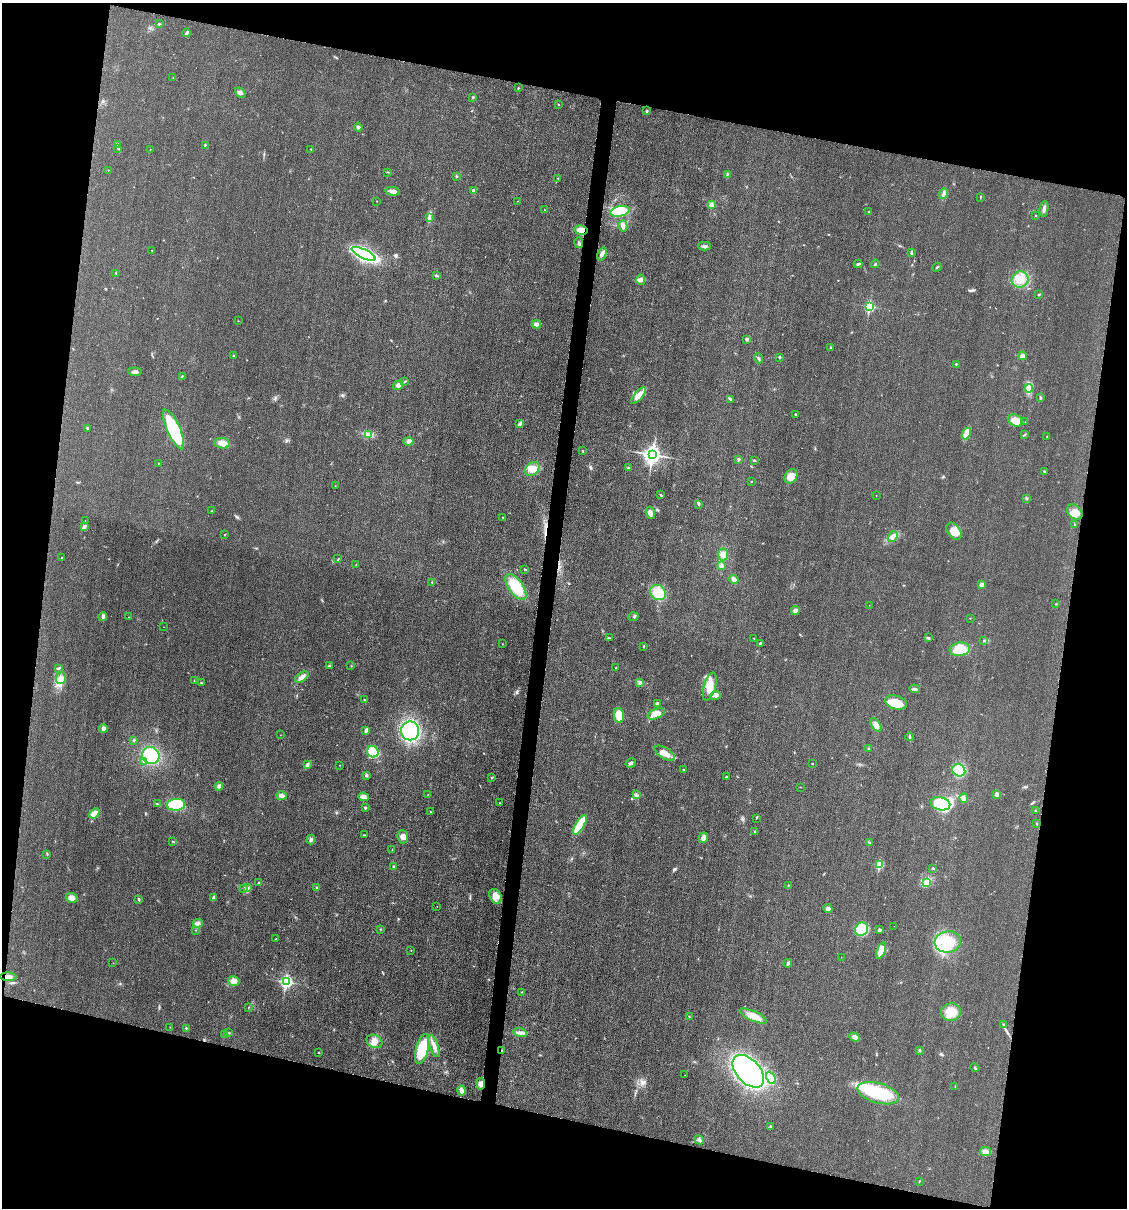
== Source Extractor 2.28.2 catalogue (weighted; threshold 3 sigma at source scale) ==
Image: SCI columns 247-4746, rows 10-4831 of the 4862 x 4841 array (HDU 1 of 3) = the unmasked area's bounding box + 8 px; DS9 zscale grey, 4 x 4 block average (1 PNG px = mean of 4 x 4 image px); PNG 1129 x 1210 px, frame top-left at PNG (2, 3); each listed source drawn as its Kron ellipse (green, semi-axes under 4 px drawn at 4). Shown black and unused: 25% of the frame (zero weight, under 3 of 4 exposures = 1% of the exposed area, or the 3 px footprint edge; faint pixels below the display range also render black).
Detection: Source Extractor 2.28.2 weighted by HDU 2 'WHT'. Background 0.029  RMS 0.0058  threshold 0.0262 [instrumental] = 3 sigma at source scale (4.5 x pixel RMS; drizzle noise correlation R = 1.50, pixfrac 1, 0.05/0.05 arcsec/px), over >= 5 px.
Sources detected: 268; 2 inside a brighter object's white glare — neither listed nor drawn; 9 inside a brighter listed object's ellipse — not listed separately; the other 257 listed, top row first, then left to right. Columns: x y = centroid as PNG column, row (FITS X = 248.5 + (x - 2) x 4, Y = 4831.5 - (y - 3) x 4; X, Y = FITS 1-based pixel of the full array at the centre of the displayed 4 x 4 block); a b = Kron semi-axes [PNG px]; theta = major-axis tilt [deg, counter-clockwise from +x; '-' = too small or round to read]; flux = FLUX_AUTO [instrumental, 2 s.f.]
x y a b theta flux
159 24 3 2 - 2.9
187 33 4 2 - 12
173 78 2 2 - 0.96
518 88 2 2 - 2.6
240 93 6 4 -42 11
473 97 2 2 - 8.9
558 104 2 2 - 1.6
647 111 2 2 - 12
358 127 4 3 - 6.1
117 144 4 2 - 2.6
205 145 4 2 - 2.1
118 148 2 2 - 1.4
311 149 2 2 - 1.3
150 150 2 2 - 1
108 170 2 2 - 1.6
388 172 3 2 - 2
728 174 3 2 - 2.3
456 176 2 2 - 2.1
558 178 2 2 - 1.2
393 191 7 3 -5 20
474 191 3 2 - 9.3
944 194 5 2 - 7.7
980 197 4 2 - 3
377 201 2 2 - 1.2
517 201 2 2 - 1.4
711 205 2 2 - 53
1044 209 8 3 81 14
544 210 2 2 - 2.5
620 211 10 5 14 110
869 212 2 2 - 2.8
1036 215 2 2 - 3.5
429 218 2 2 - 2.2
623 226 6 3 -75 16
581 230 6 4 -13 35
579 242 5 2 - 6
704 246 6 3 -1 7.8
152 250 2 2 - 1.9
911 253 3 2 - 5
364 254 13 4 -25 640
602 254 7 4 69 12
858 264 4 3 - 5.3
875 264 4 2 - 3.6
937 267 4 2 - 3.3
116 274 2 2 - 1.3
436 276 2 2 - 2
641 280 5 4 - 12
1020 280 8 8 - 38
1039 294 2 2 - 3.2
870 306 3 2 - 350
238 321 2 2 - 1.2
536 324 4 3 - 12
747 339 4 3 - 5.9
831 347 3 2 - 4
234 356 2 2 - 11
1023 356 4 3 - 13
780 357 2 2 - 4.6
758 358 5 2 - 4.7
956 364 2 2 - 2.7
135 372 6 3 -4 12
182 376 3 2 - 1.7
405 381 2 2 - 2.5
398 385 5 4 - 10
1029 389 4 4 - 13
638 396 10 4 48 33
1040 398 2 2 - 1.7
731 399 3 2 - 2.8
795 414 2 2 - 4.3
1016 420 8 5 -25 34
1025 422 2 2 - 0.97
520 424 4 3 - 6.6
87 428 3 2 - 3.8
174 429 21 6 -66 240
966 433 6 3 63 14
368 435 3 2 - 6.3
1024 435 3 2 - 3.3
1047 436 2 2 - 1.3
408 441 5 4 - 11
222 443 8 5 -9 29
582 451 2 2 - 2.1
653 455 4 3 - 1800
738 459 3 2 - 4.4
754 460 2 2 - 4
158 463 2 2 - 1.4
628 468 2 2 - 3.5
532 469 8 6 43 33
1044 471 3 2 - 2.9
791 476 8 6 61 37
751 482 2 2 - 1.7
335 486 2 2 - 0.83
661 495 2 2 - 3.5
876 496 2 2 - 1.4
1026 498 3 2 - 3.2
699 504 3 2 - 4.4
212 511 2 2 - 1.8
1075 512 9 6 -40 27
650 513 6 4 -74 15
502 517 2 2 - 1.5
85 521 2 2 - 0.92
1074 524 2 2 - 1
84 526 3 2 - 10
954 531 9 6 -54 32
224 535 2 2 - 1.4
893 537 6 4 57 12
723 554 6 5 - 23
62 557 2 2 - 1.3
338 559 2 2 - 1.2
356 564 2 2 - 1.4
721 566 4 3 - 8.3
525 569 3 2 - 1.9
734 580 4 3 - 17
432 582 2 2 - 2.2
982 584 4 3 - 13
516 587 15 7 -54 110
658 593 8 7 - 86
1056 604 3 2 - 2
869 605 2 2 - 0.68
796 610 4 4 - 11
103 616 4 3 - 6.3
129 617 2 2 - 0.99
633 617 5 2 - 3.4
970 618 2 2 - 0.99
164 627 2 2 - 0.47
609 638 3 2 - 2.6
754 638 2 2 - 1.3
928 638 3 2 - 6.5
984 640 2 2 - 5.6
760 643 3 2 - 3.4
502 644 2 2 - 1.2
644 646 3 2 - 2.5
960 649 10 6 8 92
329 666 2 2 - 8.8
351 666 2 2 - 1
59 668 4 3 - 4.3
616 668 2 2 - 1.6
302 677 7 3 37 23
61 678 6 5 - 15
194 681 2 2 - 1.6
201 683 2 2 - 2.1
640 683 3 3 - 6.7
710 687 14 6 74 53
915 689 5 3 - 7.6
715 696 5 4 - 12
364 700 2 2 - 2.2
896 702 11 7 -15 71
657 704 4 3 - 7.7
656 714 9 5 24 40
619 715 7 5 -78 66
876 725 8 4 -57 21
103 728 4 3 - 11
366 730 4 2 - 9.6
410 731 9 9 - 330
281 735 2 2 - 0.52
910 737 4 2 - 4.4
134 740 3 2 - 2.6
868 749 2 2 - 2
373 752 6 5 - 94
665 753 11 5 -32 33
151 756 9 8 - 160
144 761 3 2 - 4.9
631 763 5 3 - 9.1
812 763 2 2 - 3.7
307 764 3 2 - 4
340 765 2 2 - 1.1
683 769 2 2 - 2.9
959 770 7 6 - 110
367 775 3 3 - 4.5
727 777 3 2 - 3.9
492 778 3 2 - 2.7
219 786 4 4 - 9.6
800 787 2 2 - 1.2
428 794 2 2 - 0.73
997 794 3 3 - 11
636 795 4 2 - 5.8
282 796 5 4 - 12
364 797 5 4 - 18
964 798 5 4 - 9
499 803 2 2 - 1.3
157 804 4 2 - 3.2
940 804 10 6 -13 130
176 805 9 6 4 160
365 808 2 2 - 14
1035 810 2 2 - 1.2
431 812 2 2 - 1.2
94 813 6 4 42 36
756 818 2 2 - 1.1
1036 824 3 2 - 2.1
580 825 11 3 58 120
755 832 3 2 - 3.6
364 835 3 2 - 2.3
403 837 7 5 -86 19
703 838 5 4 - 15
311 839 5 4 - 9.3
172 841 2 2 - 1.8
869 843 2 2 - 2.4
392 850 2 2 - 1.5
47 854 2 2 - 1.5
879 865 2 2 - 170
393 866 3 2 - 3.6
933 868 2 2 - 3.6
927 882 4 3 - 8.7
259 883 2 2 - 1.8
788 885 3 2 - 2.4
248 887 2 2 - 1.5
317 887 3 2 - 3.1
243 889 2 2 - 1.7
495 896 8 5 -62 22
72 898 6 4 -20 19
213 898 4 2 - 8.6
139 899 3 2 - 3.5
437 906 2 2 - 0.97
828 909 4 4 - 9
198 923 5 2 - 6.3
894 926 2 2 - 0.4
380 929 2 2 - 2.3
862 929 7 6 - 90
195 930 2 2 - 1.4
879 930 3 2 - 10
276 939 2 2 - 1.5
948 942 13 10 8 100
411 950 2 2 - 1
881 951 8 4 67 36
841 957 2 2 - 0.74
113 963 2 2 - 1.1
788 963 4 2 - 7
8 977 8 3 -3 14
234 981 5 4 - 25
286 982 3 2 - 680
522 992 2 2 - 1.4
248 1007 2 2 - 1.3
951 1012 10 8 10 60
689 1016 2 2 - 1.7
753 1016 15 5 -23 45
1003 1024 2 2 - 2
170 1027 2 2 - 1
186 1028 2 2 - 4
229 1033 2 2 - 5.3
520 1033 7 4 -14 12
225 1035 2 2 - 17
855 1037 5 4 - 13
374 1041 8 6 -28 23
434 1046 11 4 -72 19
422 1049 15 6 77 130
502 1050 3 2 - 2.5
920 1050 3 2 - 3.6
318 1053 2 2 - 2
975 1068 4 2 - 3.2
748 1071 19 11 -47 830
685 1075 2 2 - 0.73
771 1078 6 3 -62 13
481 1084 6 4 83 16
955 1086 2 2 - 0.98
462 1090 5 3 - 14
878 1093 21 10 -15 210
770 1126 2 2 - 4.1
699 1140 5 2 - 5.8
985 1152 5 3 - 15
919 1181 3 2 - 1.9
Overlapping masked pixels (flux is a lower limit): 4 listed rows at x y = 581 230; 8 977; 502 1050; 481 1084
Diffuse or blended objects may show on this block-average render without a row.